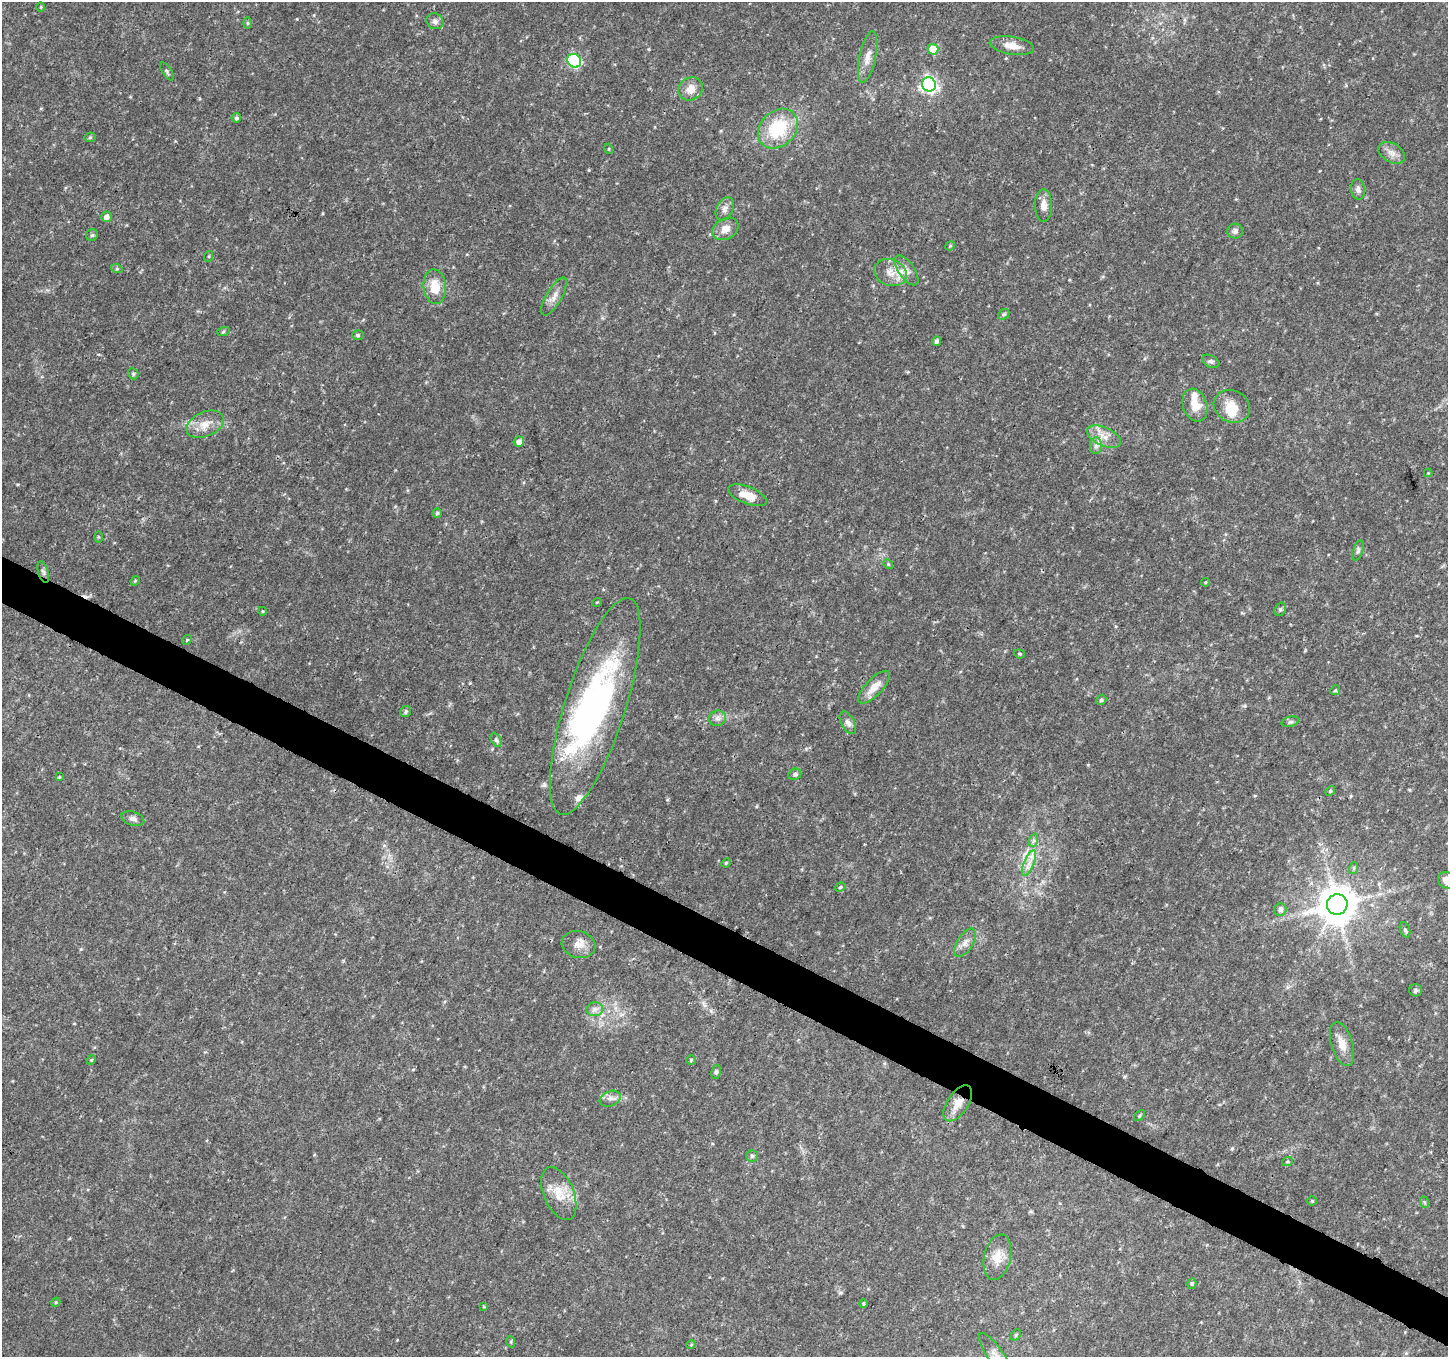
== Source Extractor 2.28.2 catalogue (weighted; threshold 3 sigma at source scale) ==
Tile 6 of 4 x 4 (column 2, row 2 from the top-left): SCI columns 1450-2895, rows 2913-4267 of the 5799 x 5891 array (HDU 1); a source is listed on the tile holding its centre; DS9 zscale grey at full resolution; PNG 1450 x 1359 px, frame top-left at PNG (2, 2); each listed source drawn as its Kron ellipse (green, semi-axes under 4 px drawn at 4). Shown black and unused: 4% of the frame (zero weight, under 3 of 4 exposures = <1% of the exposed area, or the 3 px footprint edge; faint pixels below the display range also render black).
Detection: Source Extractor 2.28.2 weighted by HDU 2 'WHT'; one run over the whole footprint, this tile lists its part. Background 0.0333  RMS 0.0037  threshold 0.0164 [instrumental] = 3 sigma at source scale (4.5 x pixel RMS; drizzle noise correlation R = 1.50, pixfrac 1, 0.0396/0.0396 arcsec/px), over >= 5 px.
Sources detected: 107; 2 inside a brighter object's white glare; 1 cosmic-ray / hot-pixel residue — neither listed nor drawn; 2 inside a brighter listed object's ellipse — not listed separately; the other 102 listed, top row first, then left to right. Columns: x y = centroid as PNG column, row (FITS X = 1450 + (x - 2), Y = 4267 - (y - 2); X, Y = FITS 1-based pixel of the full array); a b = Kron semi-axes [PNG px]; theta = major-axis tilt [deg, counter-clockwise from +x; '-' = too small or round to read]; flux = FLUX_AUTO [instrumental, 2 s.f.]
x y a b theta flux
41 7 5 3 - 0.33
435 21 9 7 -33 1.5
247 23 6 4 -89 0.46
1012 46 22 9 -9 4.1
933 49 5 5 - 7.8
868 57 26 8 78 3.9
574 61 7 6 - 29
167 71 10 4 -58 0.74
929 84 7 7 - 98
690 89 13 11 34 3.8
236 118 5 4 - 0.67
778 129 22 17 44 19
90 137 5 5 - 0.52
609 149 5 3 - 0.33
1392 153 14 9 -31 2.5
1358 189 10 7 -80 1.4
1043 206 16 8 -89 2.7
725 209 12 8 63 1.9
106 217 5 5 - 1.9
725 229 14 10 30 3.4
1235 231 8 7 - 1.3
92 235 6 6 - 0.64
950 246 5 4 - 0.37
209 256 5 3 - 0.35
117 269 6 4 -18 0.46
906 270 17 8 -55 2.9
890 273 17 13 -22 5.1
435 287 17 11 -84 7.2
554 296 21 7 60 2.9
1004 314 6 4 43 0.62
223 332 6 4 19 0.47
358 335 6 5 - 0.66
936 341 5 4 - 1
1210 361 9 6 -28 0.93
133 374 6 5 - 0.48
1195 405 17 12 -70 5.8
1232 406 18 16 -27 7.1
205 424 20 12 24 5
1104 437 18 9 -24 4.2
519 442 5 5 - 1.6
1096 446 8 6 84 1.3
1428 473 4 4 - 0.3
747 495 20 8 -21 5.1
437 513 4 4 - 0.53
98 537 5 4 - 0.39
1358 551 10 5 72 0.96
888 564 5 4 - 0.47
43 572 11 5 -72 1
135 581 5 4 - 0.34
1205 582 4 4 - 0.39
597 602 5 3 - 0.3
1280 609 7 5 69 0.69
262 611 4 3 - 0.29
187 640 5 4 - 0.46
1019 654 5 4 - 0.48
874 687 21 8 47 4.5
1335 690 5 4 - 0.52
1101 700 5 4 - 0.76
595 706 113 30 72 95
406 712 5 5 - 0.71
717 718 9 7 15 1.5
1290 722 9 5 13 0.8
848 723 12 6 -61 1.6
496 740 7 4 -64 0.73
795 774 6 5 - 0.74
59 777 4 4 - 0.32
1330 791 5 4 - 0.44
133 819 12 7 -18 1.5
1034 840 7 4 72 0.89
726 863 5 4 - 0.44
1029 863 14 5 66 2.5
1354 868 6 4 72 0.46
1447 880 9 8 - 3.4
840 887 5 4 - 0.57
1337 905 10 10 - 1100
1280 909 6 6 - 1.3
1405 930 8 5 -70 0.72
965 943 16 8 58 2.5
579 944 17 13 -14 3.7
1416 990 6 6 - 0.8
595 1009 8 7 - 1.5
1342 1044 22 10 -73 4.2
91 1060 5 4 - 0.38
691 1060 5 4 - 0.48
716 1072 7 5 81 0.69
610 1099 11 7 21 1.8
958 1103 20 10 57 5.2
1139 1116 6 4 47 0.57
752 1156 6 6 - 0.64
1287 1162 5 3 - 0.48
559 1194 28 15 -67 7.6
1312 1201 5 4 - 0.39
1424 1202 6 3 -70 0.4
997 1257 23 13 77 5.4
1192 1284 5 4 - 0.55
56 1302 5 3 - 0.37
863 1304 4 3 - 0.43
484 1307 4 2 - 0.3
1016 1335 6 4 61 0.52
511 1342 6 3 -73 0.41
691 1345 5 3 - 0.33
996 1356 27 8 -56 3.6
Overlapping masked pixels (flux is a lower limit): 2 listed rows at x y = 595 706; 958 1103
Isophote crosses this tile's border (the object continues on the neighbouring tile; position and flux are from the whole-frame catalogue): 2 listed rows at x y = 1447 880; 996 1356